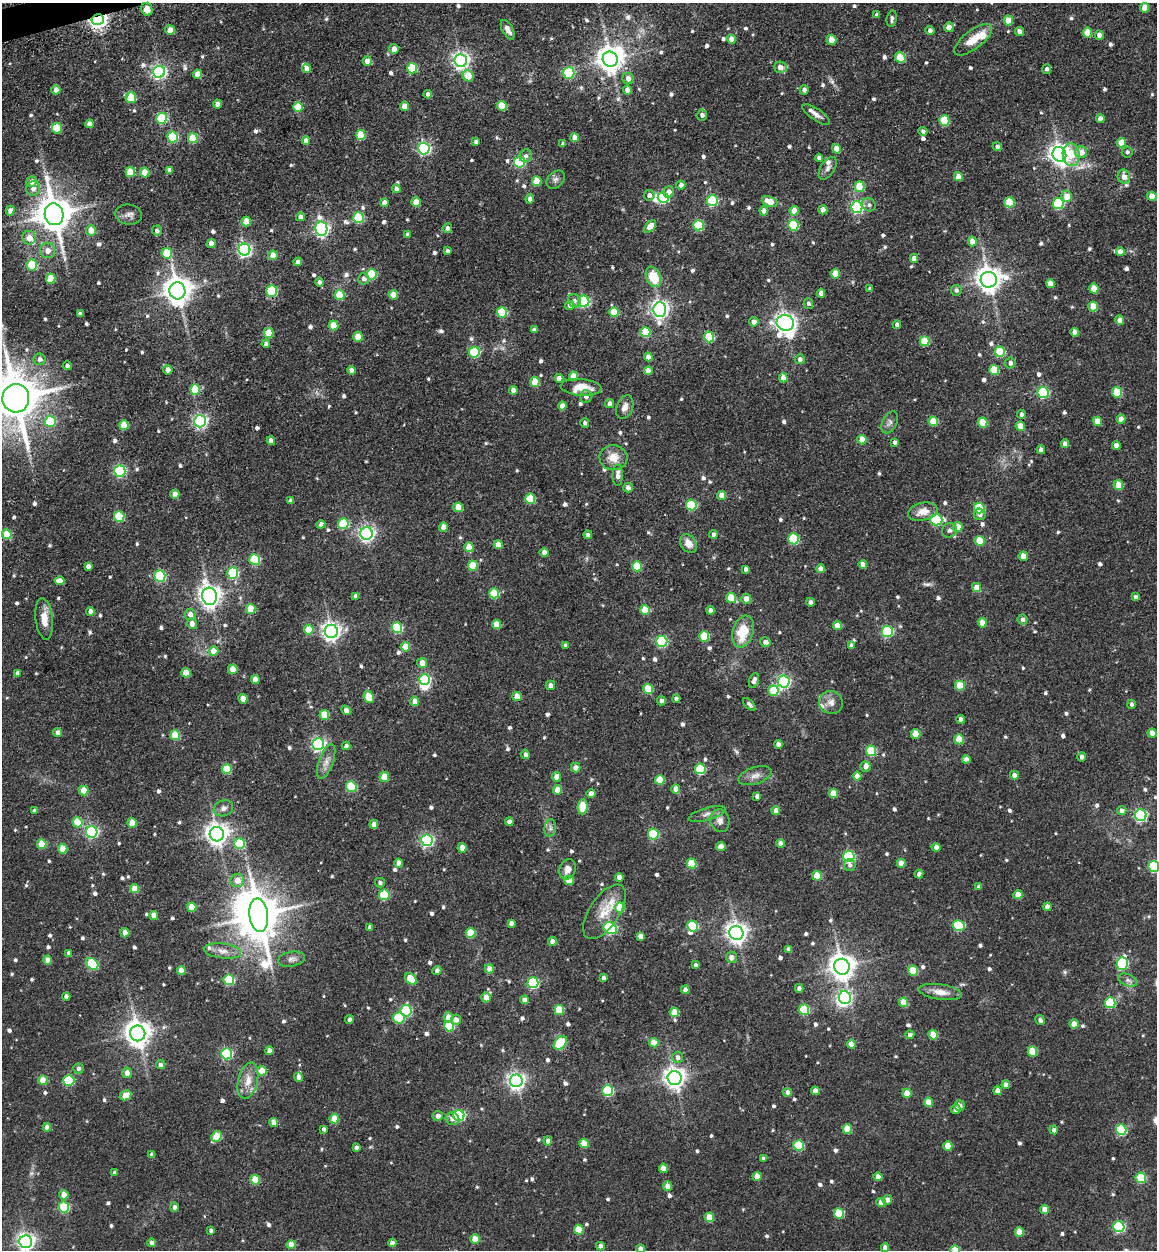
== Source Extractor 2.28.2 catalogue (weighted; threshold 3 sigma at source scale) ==
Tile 11 of 4 x 4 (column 3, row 3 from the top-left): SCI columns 2645-3799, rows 1368-2615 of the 5253 x 5273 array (HDU 1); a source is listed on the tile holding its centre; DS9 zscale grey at full resolution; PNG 1159 x 1252 px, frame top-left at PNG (2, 3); each listed source drawn as its Kron ellipse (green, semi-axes under 4 px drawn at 4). Shown black and unused: <1% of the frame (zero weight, under 3 of 4 exposures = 9% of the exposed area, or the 3 px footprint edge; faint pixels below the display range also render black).
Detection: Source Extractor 2.28.2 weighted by HDU 2 'WHT'; one run over the whole footprint, this tile lists its part. Background 0.0817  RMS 0.0093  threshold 0.0418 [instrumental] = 3 sigma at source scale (4.5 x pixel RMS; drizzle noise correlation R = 1.50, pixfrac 1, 0.05/0.05 arcsec/px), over >= 5 px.
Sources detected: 813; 7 inside a brighter object's white glare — neither listed nor drawn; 10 inside a brighter listed object's ellipse — not listed separately; of the other 796, all 500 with FLUX_AUTO >= 2.77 (the completeness limit of this list) listed and drawn (296 fainter detections not listed), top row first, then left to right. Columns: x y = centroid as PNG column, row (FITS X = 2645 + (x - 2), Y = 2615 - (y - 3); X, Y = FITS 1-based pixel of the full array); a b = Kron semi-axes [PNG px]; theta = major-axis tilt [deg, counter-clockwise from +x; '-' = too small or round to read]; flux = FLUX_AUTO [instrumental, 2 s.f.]
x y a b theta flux
1145 8 4 4 - 13
147 9 6 5 - 10
877 15 4 3 - 2.9
892 18 8 5 80 3.4
98 19 6 5 - 470
1008 20 5 4 - 16
949 27 5 5 - 7
170 30 5 5 - 10
508 30 11 5 -61 4.9
930 30 4 4 - 3.1
1019 32 4 4 - 5.6
1087 33 5 4 - 20
1099 35 4 4 - 6.3
731 39 4 4 - 9.8
831 40 5 5 - 14
973 40 23 9 37 15
394 49 5 4 - 7.7
900 58 5 5 - 35
610 59 8 7 - 1000
461 60 6 6 - 360
367 61 4 4 - 11
780 67 6 5 - 8.2
307 68 5 4 - 6
412 68 5 5 - 52
1047 69 5 4 - 3
159 72 6 6 - 230
569 73 6 5 - 71
198 74 4 4 - 13
468 76 6 5 - 20
628 78 6 5 - 5.6
56 90 4 4 - 7
627 90 4 4 - 6.4
804 90 4 4 - 4.6
428 94 4 4 - 3.4
131 98 5 5 - 29
217 104 4 4 - 6.8
404 106 4 4 - 11
502 106 5 4 - 27
298 107 5 5 - 27
816 114 16 5 -35 4.9
702 115 5 5 - 3.9
161 118 5 5 - 56
1100 119 4 4 - 7.3
944 120 5 5 - 40
89 124 4 4 - 5.5
57 128 5 5 - 26
923 131 4 4 - 2.9
361 135 5 5 - 29
173 137 5 5 - 63
193 138 5 5 - 31
575 138 4 4 - 8.5
306 141 4 4 - 5.7
476 142 4 4 - 4.2
1121 143 4 4 - 16
563 144 4 4 - 3
997 147 4 4 - 3.4
424 148 6 6 - 160
836 149 5 4 - 14
1081 152 6 6 - 11
1127 152 5 5 - 3
1059 154 7 7 - 570
1071 155 11 8 -83 17
526 156 6 6 - 3.6
819 158 4 4 - 4.4
520 162 5 5 - 93
828 168 12 7 57 3.9
170 170 4 4 - 4.9
130 172 5 5 - 26
145 173 5 4 - 16
958 177 4 4 - 10
1124 177 7 6 - 8
556 180 10 7 45 3.6
537 181 5 5 - 24
31 182 5 5 - 7
681 185 4 4 - 4.1
860 187 5 5 - 34
33 188 7 7 - 5.4
396 189 4 4 - 4.7
669 192 6 5 - 4.9
649 195 5 5 - 4.4
1067 196 5 5 - 12
1152 196 5 4 - 13
663 198 5 5 - 100
530 199 4 4 - 4.9
712 201 5 5 - 86
769 201 8 5 -21 15
416 202 4 4 - 17
1009 202 5 5 - 35
384 203 4 4 - 7.2
1058 204 5 5 - 68
869 205 7 6 - 2.9
857 207 6 5 - 160
823 210 4 4 - 7.3
10 211 5 4 - 5.1
764 211 4 4 - 6.7
794 211 5 4 - 11
54 214 11 9 -76 2200
128 214 13 10 -8 5
300 217 4 4 - 5.4
358 218 5 5 - 61
246 222 5 5 - 18
698 225 5 5 - 57
793 225 5 5 - 64
650 226 7 4 47 14
447 228 5 4 - 3.1
321 229 7 6 - 250
91 230 5 5 - 13
157 231 5 5 - 2.9
408 234 4 4 - 2.9
29 238 7 6 - 9.9
972 241 5 4 - 10
211 243 4 4 - 7.8
244 250 6 6 - 200
48 251 7 7 - 6.8
448 251 4 4 - 3.3
1120 252 4 4 - 6.4
167 253 5 5 - 30
273 255 4 4 - 13
914 258 4 4 - 5.8
298 262 4 4 - 4.7
32 265 5 5 - 50
372 274 5 5 - 50
835 274 5 4 - 19
653 277 10 7 -68 26
51 279 5 5 - 28
364 279 6 5 - 3.8
989 280 8 8 - 920
319 282 4 4 - 3.2
1050 284 4 4 - 9.2
870 289 4 4 - 3
1094 289 5 4 - 15
956 290 5 5 - 3.1
177 291 8 8 - 1200
272 291 6 5 - 47
821 293 4 4 - 7.7
340 295 5 5 - 32
393 295 5 4 - 15
574 301 7 6 - 3
584 301 5 5 - 110
808 303 5 4 - 2.9
570 305 5 4 - 5.6
1093 306 5 4 - 19
660 310 7 6 - 410
502 312 5 5 - 48
614 312 5 4 - 31
80 314 4 4 - 3.6
1120 320 5 4 - 7.7
754 322 4 4 - 6
785 323 9 8 - 540
333 325 5 5 - 20
897 325 4 4 - 4.1
534 330 4 4 - 5.9
645 332 5 5 - 35
1075 332 4 4 - 6.9
268 333 5 5 - 24
358 337 5 4 - 18
709 337 5 5 - 55
925 341 5 5 - 34
266 344 4 4 - 3.6
474 352 5 5 - 76
1000 352 5 5 - 47
648 357 4 4 - 6.3
40 359 6 5 - 4.5
800 359 5 5 - 3.4
1010 363 5 5 - 3.4
67 366 4 4 - 2.9
168 370 4 4 - 7.7
351 370 4 4 - 5
994 370 5 5 - 37
648 371 4 4 - 9
573 376 5 4 - 14
559 378 4 4 - 7.8
783 378 4 4 - 9.1
535 382 5 5 - 26
581 387 20 8 -4 17
195 389 5 5 - 34
513 390 4 4 - 6.2
1117 392 5 5 - 40
1043 393 5 5 - 85
586 397 6 6 - 3.7
16 398 14 13 - 4300
609 403 4 4 - 4.4
562 406 4 4 - 8.6
625 407 12 8 70 5.6
1022 414 4 4 - 3.9
1121 419 4 4 - 8.8
50 421 5 5 - 42
200 421 6 6 - 220
933 421 5 5 - 26
1098 421 4 4 - 13
890 422 12 7 63 4
585 423 4 4 - 2.9
983 423 5 5 - 29
124 425 5 4 - 20
1020 426 5 4 - 13
862 440 4 4 - 13
271 441 4 4 - 5.7
894 442 4 4 - 3.2
1065 444 4 4 - 5.5
1116 446 4 4 - 6.6
1041 450 4 4 - 5.4
613 458 14 12 -2 12
120 471 5 5 - 110
618 475 10 5 89 6.6
1118 485 5 4 - 18
628 488 5 4 - 5.3
175 494 4 4 - 11
722 495 4 4 - 12
530 499 5 5 - 40
291 501 4 4 - 3.8
691 505 5 5 - 74
458 507 5 4 - 24
979 508 5 5 - 47
923 512 15 9 13 11
980 514 6 5 - 3.3
119 516 5 5 - 50
936 520 6 5 - 67
321 524 4 4 - 4.2
343 524 5 5 - 53
443 527 5 4 - 8.9
958 527 5 5 - 14
949 530 7 7 - 2.8
7 534 5 4 - 23
367 534 6 6 - 290
713 534 4 4 - 2.9
588 535 4 4 - 3
794 539 5 5 - 71
980 541 5 5 - 29
688 544 10 7 -54 8
498 545 4 4 - 11
469 547 5 4 - 21
544 552 4 4 - 6.2
1023 556 4 4 - 12
255 559 5 5 - 59
863 564 4 4 - 6.2
473 565 5 5 - 29
88 566 4 4 - 3.8
637 566 5 5 - 35
746 569 4 4 - 3
820 569 4 4 - 7.8
233 573 5 5 - 67
160 576 5 5 - 85
60 581 5 4 - 7.7
977 587 4 4 - 12
494 593 5 5 - 47
209 596 8 7 - 640
356 596 4 4 - 4.8
1136 597 4 4 - 3.6
731 598 5 5 - 25
746 599 5 4 - 7
810 602 4 4 - 3.4
251 609 5 5 - 22
645 610 5 4 - 23
710 610 4 4 - 5
90 611 4 4 - 4.3
190 614 5 5 - 7.1
44 619 21 8 -83 12
1023 619 5 5 - 3.5
982 623 4 4 - 12
192 624 5 5 - 8
496 624 5 4 - 15
837 625 4 4 - 12
397 628 5 5 - 74
309 629 5 4 - 17
331 631 7 6 - 440
743 631 16 10 73 27
887 631 5 5 - 93
704 637 5 5 - 42
662 641 5 5 - 89
765 642 5 4 - 4.9
565 645 4 4 - 2.9
851 645 4 4 - 3.8
405 647 5 5 - 21
214 651 5 5 - 13
422 663 5 5 - 8.6
233 669 5 4 - 17
17 673 4 4 - 3.5
186 673 5 4 - 19
255 679 4 4 - 7.6
424 679 5 5 - 88
754 680 8 4 70 4.3
784 682 6 6 - 190
550 685 5 4 - 5.9
960 686 5 4 - 27
648 689 5 5 - 29
773 691 5 5 - 40
517 696 5 4 - 12
369 697 6 4 -64 27
243 699 5 4 - 12
676 699 4 4 - 3
415 701 4 4 - 9.2
661 701 4 4 - 3.4
831 702 12 11 - 7.1
749 704 8 3 -46 2.8
1132 704 4 4 - 2.8
346 710 5 4 - 6.4
324 715 5 5 - 24
961 719 4 4 - 5.5
58 733 4 4 - 6.3
1152 733 4 4 - 10
916 734 5 4 - 19
175 735 5 5 - 33
959 739 5 4 - 24
318 744 6 6 - 200
778 744 4 4 - 4.6
346 746 4 4 - 3.1
871 751 5 5 - 49
525 754 5 4 - 3.6
1082 757 4 4 - 4
966 759 4 4 - 5.2
326 762 18 7 70 7
865 767 5 5 - 4.1
576 768 5 5 - 7.2
227 769 5 5 - 36
700 769 5 5 - 48
1014 775 4 4 - 5.3
755 776 17 8 18 6.9
857 776 4 4 - 8.4
384 777 5 5 - 23
556 777 4 4 - 8
660 780 5 5 - 25
351 787 5 5 - 52
676 789 4 4 - 8.7
84 790 5 4 - 19
558 790 4 4 - 14
833 793 4 4 - 16
591 794 4 4 - 6.5
757 796 4 4 - 3.9
583 807 7 5 86 35
223 808 10 8 20 4.5
34 811 4 4 - 4
776 811 4 4 - 8
1122 811 4 4 - 5.8
707 814 19 6 16 5.3
1141 815 6 5 - 140
720 821 11 9 -77 6
77 822 5 5 - 33
509 822 4 4 - 5.3
132 823 5 4 - 20
374 824 4 4 - 5.9
550 828 9 5 84 3.1
92 832 6 6 - 150
217 834 7 7 - 650
653 834 5 5 - 61
427 840 6 5 - 170
781 843 4 4 - 5.7
42 844 5 4 - 24
239 844 5 5 - 48
721 847 4 4 - 7.7
936 847 4 4 - 5.1
462 848 4 4 - 14
63 849 5 4 - 17
849 856 5 5 - 100
399 863 4 4 - 9.3
692 863 5 5 - 35
901 863 4 4 - 7.8
850 865 6 6 - 3.1
1154 867 5 5 - 77
567 869 10 8 74 7.6
919 874 4 4 - 3.5
817 876 5 5 - 23
619 877 4 4 - 6.5
569 880 5 5 - 18
237 881 6 6 - 7.9
380 883 5 5 - 2.9
978 887 4 3 - 2.9
135 888 4 4 - 15
1018 894 4 4 - 12
384 895 5 5 - 51
192 907 5 4 - 19
620 907 5 5 - 24
1047 907 4 4 - 7
604 912 31 15 56 20
154 915 4 4 - 8.5
259 915 17 9 -83 3100
511 923 4 4 - 4.9
692 926 5 5 - 58
959 926 6 5 - 69
370 927 4 4 - 3.2
610 928 7 5 -28 89
125 933 4 4 - 12
471 933 5 5 - 27
736 933 7 7 - 590
640 936 4 4 - 6.5
552 941 4 4 - 7.3
789 949 4 4 - 5.9
222 951 19 7 -7 8
69 953 4 4 - 3.4
731 957 5 5 - 5.2
291 959 13 7 10 4.6
48 960 4 4 - 10
92 964 7 5 -37 63
1122 964 6 5 - 94
695 965 4 4 - 3.3
842 967 8 7 - 960
489 969 4 4 - 9
437 970 5 4 - 3.8
181 971 4 4 - 9.9
913 971 5 5 - 30
603 978 4 4 - 3.1
411 979 7 5 -46 25
229 980 5 5 - 62
1128 980 10 6 -22 3.5
533 983 5 5 - 98
799 988 4 4 - 3.9
685 990 4 4 - 6
940 992 22 7 -8 9.9
66 996 4 4 - 5.8
486 997 5 4 - 11
845 998 6 6 - 140
524 1000 4 4 - 7
904 1002 5 4 - 20
1110 1003 5 5 - 59
559 1010 5 5 - 33
804 1010 5 5 - 52
406 1011 5 5 - 77
674 1012 5 4 - 20
448 1017 5 4 - 11
399 1018 6 5 - 53
349 1019 4 4 - 3.3
456 1020 5 5 - 5.7
1040 1020 5 4 - 3.4
1074 1024 4 4 - 10
449 1026 5 5 - 45
138 1033 8 7 - 970
910 1035 4 4 - 4.4
933 1035 5 4 - 21
560 1043 8 5 47 59
654 1043 4 4 - 15
851 1044 4 4 - 11
269 1051 4 4 - 5.2
1032 1051 5 5 - 31
227 1054 5 5 - 97
678 1057 5 5 - 3.7
160 1065 4 4 - 4.5
78 1068 5 5 - 3.5
262 1071 5 4 - 15
127 1073 5 5 - 6.7
299 1077 5 4 - 4.3
675 1078 7 7 - 630
43 1080 4 4 - 19
69 1080 5 5 - 72
248 1081 18 10 76 11
516 1081 6 6 - 390
1006 1085 4 4 - 7.5
608 1091 5 5 - 78
815 1091 4 4 - 6.7
997 1091 4 4 - 6.4
787 1092 5 4 - 4
907 1093 4 4 - 13
125 1095 6 4 27 22
928 1102 4 4 - 15
959 1106 5 5 - 4.3
956 1109 5 4 - 4.5
459 1115 5 5 - 100
438 1116 5 5 - 5
334 1119 4 4 - 19
452 1119 7 6 - 5.7
274 1122 4 4 - 9.5
47 1127 4 4 - 6.3
324 1129 4 4 - 3.1
847 1129 5 4 - 21
1054 1130 4 4 - 4.4
1121 1130 5 5 - 77
217 1136 6 5 - 32
548 1141 4 4 - 5.3
584 1143 5 4 - 21
798 1145 5 5 - 48
948 1146 5 4 - 15
356 1147 4 4 - 3.2
152 1155 4 4 - 4.4
763 1159 4 4 - 3.3
663 1168 5 4 - 9.2
114 1173 4 4 - 3.1
757 1176 4 4 - 10
878 1177 4 4 - 8.8
1141 1178 5 5 - 47
255 1180 5 4 - 25
668 1186 4 4 - 7.7
64 1195 5 4 - 11
887 1200 5 5 - 4.7
881 1202 4 4 - 7.3
64 1207 5 5 - 68
174 1207 5 4 - 3.8
1045 1209 4 4 - 11
839 1213 5 5 - 38
709 1217 5 4 - 18
1119 1227 6 5 - 98
579 1230 5 4 - 26
211 1231 4 4 - 2.9
1019 1232 5 4 - 15
475 1239 4 4 - 16
26 1242 6 6 - 370
152 1243 4 4 - 5.1
392 1243 4 4 - 4.8
291 1245 4 4 - 12
600 1246 4 4 - 5.1
885 1248 4 4 - 5.7
640 1249 4 4 - 6.8
955 1250 5 4 - 24
Overlapping masked pixels (flux is a lower limit): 2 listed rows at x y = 98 19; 54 214
Isophote crosses this tile's border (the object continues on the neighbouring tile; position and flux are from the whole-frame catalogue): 5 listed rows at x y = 16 398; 1154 867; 26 1242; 640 1249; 955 1250